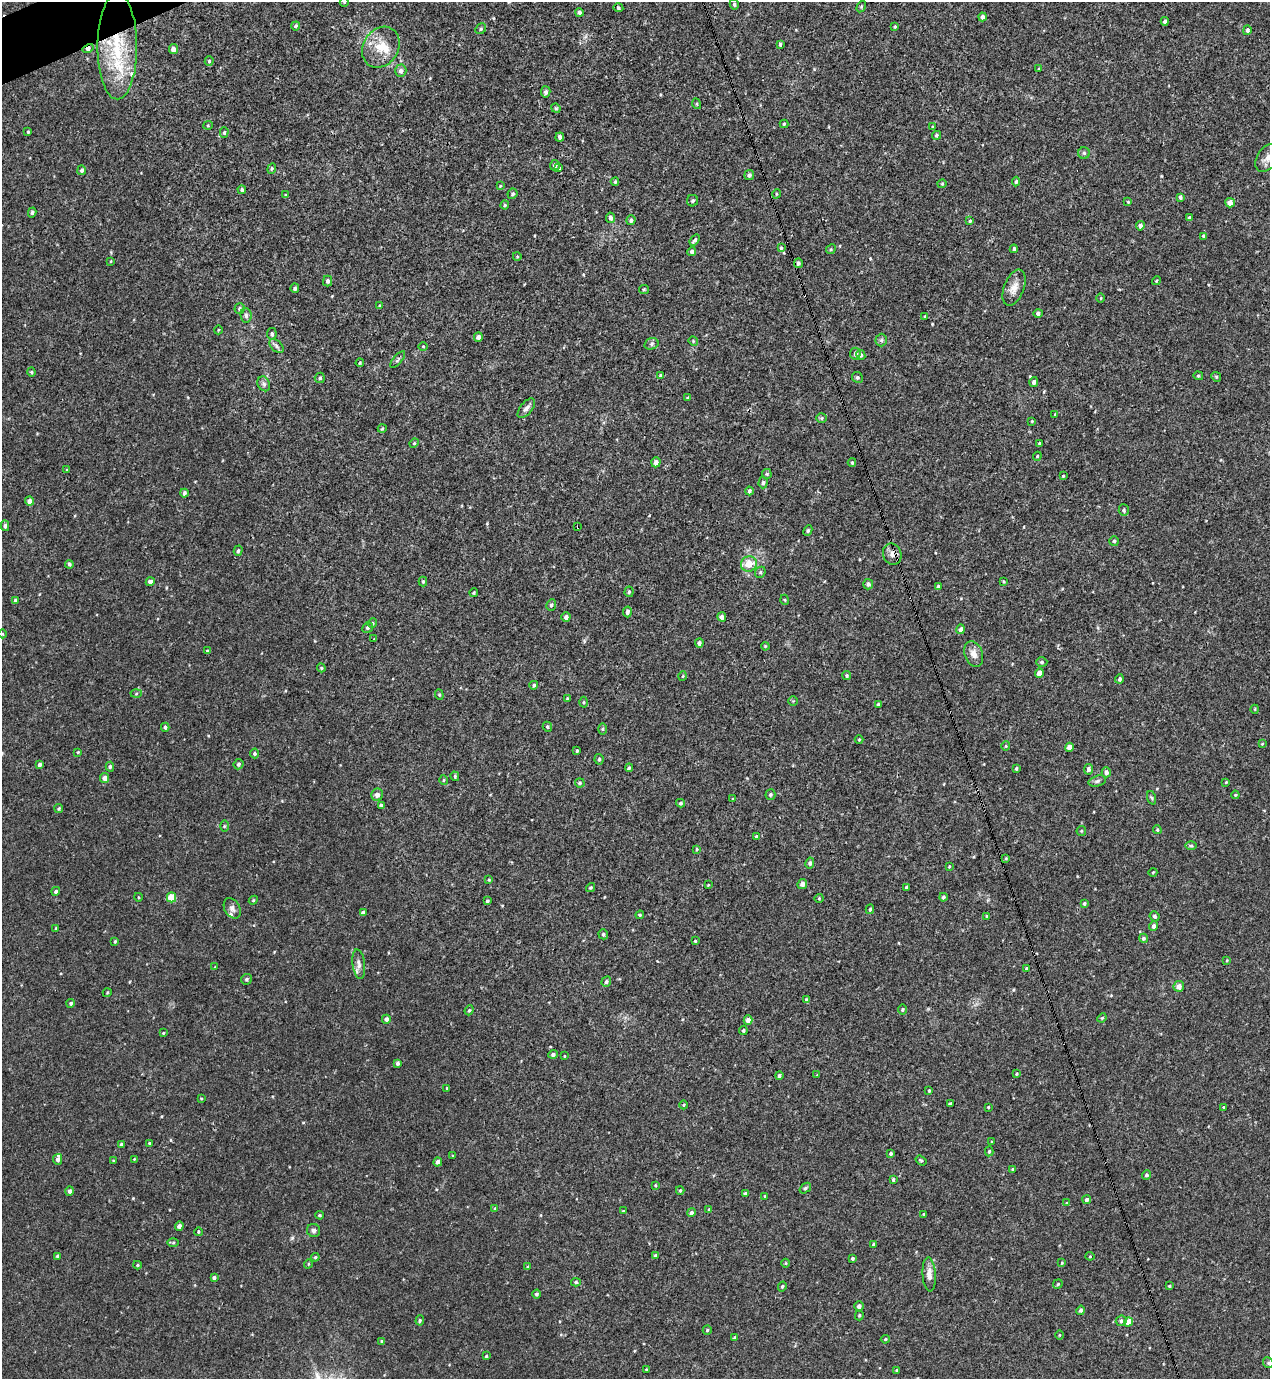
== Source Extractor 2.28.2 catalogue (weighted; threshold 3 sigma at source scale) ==
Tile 11 of 4 x 4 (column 3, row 3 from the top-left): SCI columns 2687-3954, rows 1437-2813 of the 5522 x 5568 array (HDU 1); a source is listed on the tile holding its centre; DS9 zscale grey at full resolution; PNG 1272 x 1381 px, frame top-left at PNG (2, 2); each listed source drawn as its Kron ellipse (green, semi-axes under 4 px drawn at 4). Shown black and unused: <1% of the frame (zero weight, under 3 of 4 exposures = <1% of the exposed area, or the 3 px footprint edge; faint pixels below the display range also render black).
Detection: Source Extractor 2.28.2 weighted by HDU 2 'WHT'; one run over the whole footprint, this tile lists its part. Background 0.02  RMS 0.0041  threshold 0.0185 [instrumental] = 3 sigma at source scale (4.5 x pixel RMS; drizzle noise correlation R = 1.50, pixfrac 1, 0.05/0.05 arcsec/px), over >= 5 px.
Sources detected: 327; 1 cosmic-ray / hot-pixel residue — neither listed nor drawn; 5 inside a brighter listed object's ellipse — not listed separately; the other 321 listed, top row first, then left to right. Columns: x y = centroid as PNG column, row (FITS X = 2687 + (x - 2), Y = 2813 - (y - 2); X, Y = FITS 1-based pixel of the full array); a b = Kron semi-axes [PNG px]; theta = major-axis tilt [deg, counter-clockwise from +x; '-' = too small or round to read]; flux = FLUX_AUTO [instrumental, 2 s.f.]
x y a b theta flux
344 2 5 4 - 0.48
734 4 5 4 - 0.67
861 7 6 4 58 0.48
618 8 5 4 - 0.59
579 12 4 4 - 1.1
982 17 4 3 - 1
1165 21 4 3 - 1.2
296 26 5 3 - 0.66
895 27 4 3 - 0.44
481 29 6 5 - 0.64
1247 30 5 4 - 1
780 44 4 3 - 0.63
117 46 53 20 90 28
381 47 22 17 57 8.8
88 49 6 4 30 1.7
173 49 5 4 - 2.1
209 61 4 4 - 0.56
1039 69 4 3 - 0.35
401 71 6 5 - 1.4
546 92 6 4 78 0.98
697 104 5 3 - 0.41
556 108 5 4 - 0.52
784 124 4 4 - 0.48
208 125 4 4 - 0.43
933 127 3 3 - 0.44
28 132 3 3 - 0.35
224 133 5 4 - 0.59
936 135 5 4 - 0.54
560 137 4 4 - 1.2
1084 153 5 5 - 0.71
1268 158 16 10 53 3.3
555 165 5 5 - 1.4
559 168 3 3 - 1.1
272 169 5 4 - 0.55
82 170 5 4 - 0.96
749 175 5 5 - 1.1
615 182 4 3 - 0.46
1016 182 5 3 - 0.65
942 184 4 4 - 0.44
500 186 4 3 - 0.35
242 190 4 4 - 0.68
512 194 5 4 - 0.63
776 194 5 3 - 0.33
286 195 4 3 - 0.39
1180 197 4 3 - 0.81
693 201 6 5 - 0.78
1128 202 4 3 - 0.32
1230 203 5 5 - 3.1
505 205 4 4 - 0.42
32 212 5 4 - 0.78
611 218 5 4 - 1.3
1190 218 4 3 - 1.2
631 220 5 4 - 0.93
970 221 4 3 - 0.45
1140 226 5 4 - 1.5
1203 236 3 3 - 0.43
695 240 6 4 51 0.81
781 248 3 3 - 0.37
831 249 5 4 - 0.43
1014 249 4 3 - 0.89
692 252 4 4 - 1.1
517 256 4 3 - 0.33
111 261 4 2 - 0.3
798 263 5 4 - 1.1
328 281 5 4 - 0.87
1156 281 4 3 - 0.41
295 288 4 4 - 0.87
1014 288 19 10 69 3.7
644 289 5 4 - 0.5
1101 298 5 3 - 0.36
379 306 4 2 - 0.33
239 308 5 5 - 0.83
1038 313 4 4 - 0.94
246 315 7 5 -85 0.99
925 317 4 3 - 0.44
218 330 4 3 - 0.32
272 334 6 5 - 0.86
478 337 5 4 - 1.5
881 340 6 6 - 0.85
693 341 5 4 - 0.44
651 344 7 5 15 0.97
276 346 8 5 -46 1
423 346 5 3 - 0.33
855 354 6 5 - 1.2
861 355 5 4 - 0.74
398 360 10 3 50 0.69
360 363 4 3 - 0.4
31 372 4 4 - 0.53
660 375 4 4 - 0.49
1198 376 5 4 - 0.55
857 377 5 5 - 0.73
1216 377 5 4 - 0.5
320 378 5 5 - 0.76
1034 382 5 4 - 0.97
264 384 8 6 -63 1.1
688 398 3 3 - 0.39
526 408 11 6 50 1.8
1055 414 4 3 - 0.34
821 418 5 4 - 0.56
1032 421 3 3 - 0.32
382 429 4 3 - 0.39
414 443 5 4 - 0.51
1039 443 3 3 - 0.4
1037 456 4 4 - 0.44
656 462 5 4 - 1.6
852 462 4 4 - 0.46
67 470 4 3 - 0.43
767 474 5 5 - 0.51
1063 476 3 3 - 0.42
763 483 6 4 87 0.78
749 491 4 4 - 0.72
184 493 4 3 - 0.95
29 501 4 4 - 2.1
1124 510 6 5 - 0.88
5 526 5 4 - 0.86
578 527 3 3 - 1.3
808 530 5 4 - 0.63
1114 541 5 5 - 0.68
238 551 5 4 - 0.6
892 554 11 9 -67 2.2
69 564 4 4 - 0.69
749 564 8 7 - 5.8
760 572 6 5 - 0.7
423 581 5 4 - 0.5
150 582 4 4 - 1.5
1003 582 3 2 - 0.43
868 584 5 5 - 1.1
938 587 4 3 - 0.95
629 592 5 4 - 0.57
474 593 4 3 - 0.45
15 600 4 3 - 0.5
785 600 5 3 - 0.35
551 605 6 5 - 0.86
627 612 5 4 - 1.3
566 617 4 4 - 1.4
722 617 5 4 - 1.6
372 623 5 4 - 0.55
368 628 5 5 - 0.9
961 629 5 4 - 1.5
3 634 4 3 - 0.29
374 639 3 3 - 0.25
699 643 4 4 - 1.1
765 646 4 3 - 0.35
207 651 4 3 - 0.38
974 654 13 9 -70 3
1042 662 5 4 - 0.75
321 668 4 4 - 0.48
1039 673 5 4 - 2.6
847 675 4 4 - 0.58
683 676 5 3 - 0.36
1119 679 4 4 - 0.83
534 685 4 4 - 0.68
136 694 5 3 - 0.46
439 695 5 4 - 0.53
567 699 3 3 - 0.56
793 701 4 4 - 0.41
584 702 5 3 - 0.48
878 704 4 3 - 0.55
1255 709 4 3 - 0.29
165 727 4 3 - 0.62
547 727 5 4 - 0.63
603 729 6 4 89 0.53
859 740 4 3 - 0.32
1262 744 4 3 - 0.31
1006 746 4 4 - 0.39
1069 747 4 4 - 2.9
577 751 3 3 - 0.51
78 752 4 3 - 0.34
255 753 5 4 - 0.64
599 759 5 4 - 0.66
239 764 5 5 - 0.89
39 765 4 4 - 1.1
110 767 5 4 - 0.7
629 768 4 4 - 0.61
1016 768 4 3 - 0.49
1088 769 5 4 - 1.1
1106 772 5 4 - 1.5
455 776 5 3 - 0.46
105 778 5 4 - 2.1
444 780 5 3 - 0.41
1097 781 9 5 17 0.92
1226 782 3 3 - 0.32
580 783 5 4 - 0.65
770 794 5 5 - 0.73
377 795 6 5 - 1.8
1235 795 4 4 - 0.38
1152 798 7 4 -71 0.62
733 799 4 4 - 0.44
681 803 4 3 - 0.61
381 805 4 3 - 0.5
59 808 4 4 - 0.48
224 826 6 4 89 0.47
1157 830 4 3 - 0.45
1081 831 5 4 - 0.45
756 837 4 3 - 0.46
1191 846 6 4 -1 0.6
697 849 4 3 - 0.35
1006 858 4 3 - 0.39
810 863 5 4 - 0.84
949 866 3 3 - 0.33
1153 872 4 3 - 0.34
489 880 4 3 - 0.34
802 884 5 4 - 1.8
708 885 3 3 - 0.32
906 887 4 3 - 0.41
591 888 4 4 - 0.53
56 891 4 4 - 0.84
138 897 4 3 - 0.3
172 897 5 4 - 8.3
943 897 4 3 - 0.88
819 898 4 4 - 0.41
253 900 5 4 - 0.48
487 901 3 3 - 0.58
1084 903 3 3 - 0.56
232 908 11 7 -60 1.6
870 909 5 3 - 0.57
363 913 4 4 - 1.5
640 915 4 4 - 0.48
987 916 4 4 - 0.48
1154 916 5 4 - 0.65
1153 926 5 4 - 1.3
56 928 3 3 - 0.43
603 934 5 4 - 0.74
1143 938 4 4 - 0.79
115 941 3 3 - 0.4
695 941 3 3 - 0.39
1227 960 4 4 - 0.42
359 964 15 6 -83 1.9
215 967 3 3 - 0.29
1026 968 4 3 - 0.43
246 979 5 5 - 0.74
606 982 5 4 - 0.76
1179 986 5 5 - 2.6
107 993 4 3 - 0.35
807 1000 4 4 - 0.97
71 1003 4 4 - 0.62
902 1009 5 4 - 0.66
469 1010 5 4 - 0.63
1102 1018 5 4 - 0.45
386 1019 4 4 - 1.4
748 1020 4 4 - 2.5
743 1030 4 3 - 0.6
163 1033 3 3 - 0.32
553 1054 4 4 - 0.89
564 1056 3 2 - 0.27
397 1063 4 3 - 0.97
1017 1074 4 3 - 0.39
779 1075 4 4 - 0.82
817 1075 3 3 - 0.27
447 1088 3 3 - 0.37
929 1091 3 3 - 0.5
201 1098 4 3 - 0.31
950 1104 4 3 - 0.62
684 1105 4 3 - 0.34
988 1107 3 2 - 0.32
1224 1107 3 3 - 0.37
992 1142 3 3 - 0.49
149 1143 3 3 - 0.37
121 1144 3 3 - 0.45
989 1151 5 4 - 0.61
891 1153 3 3 - 0.8
452 1156 4 2 - 0.26
58 1159 5 4 - 1.1
134 1159 3 3 - 0.3
921 1160 6 4 -35 0.6
113 1161 4 3 - 0.39
438 1162 4 4 - 1.4
1013 1169 3 3 - 0.63
1147 1175 5 4 - 0.78
893 1180 4 3 - 0.57
655 1185 4 4 - 0.38
805 1188 6 4 36 0.72
69 1191 5 4 - 0.98
680 1191 4 4 - 0.51
745 1193 4 3 - 0.77
765 1196 3 2 - 0.28
1087 1200 4 4 - 0.98
1066 1203 4 3 - 0.42
495 1208 4 2 - 0.31
709 1210 4 3 - 0.53
623 1211 3 3 - 0.33
691 1213 4 4 - 1.1
924 1214 3 3 - 0.39
319 1215 4 3 - 0.49
179 1226 4 4 - 1.6
313 1230 7 6 - 1.1
198 1232 4 3 - 0.43
173 1242 5 3 - 0.48
873 1244 4 4 - 0.61
57 1256 4 3 - 0.53
656 1256 4 4 - 1.1
1090 1256 4 4 - 0.41
315 1257 4 4 - 0.52
852 1258 3 3 - 0.66
786 1263 4 3 - 0.35
1062 1263 4 3 - 0.33
308 1264 5 3 - 0.35
137 1265 4 4 - 0.48
528 1267 4 3 - 0.53
929 1274 17 6 -87 2.7
214 1278 4 4 - 1
576 1282 5 4 - 0.6
1058 1284 5 4 - 0.5
782 1286 5 4 - 0.6
1169 1286 3 3 - 0.4
536 1294 4 4 - 0.74
859 1306 5 4 - 1.4
1081 1310 5 4 - 0.98
859 1315 5 4 - 0.53
420 1320 5 4 - 0.59
1121 1321 5 5 - 0.95
1128 1322 5 4 - 4.9
707 1330 4 4 - 0.56
1060 1335 5 3 - 0.35
735 1337 4 3 - 0.61
885 1339 4 3 - 0.44
381 1341 3 3 - 0.43
486 1356 3 3 - 0.47
1268 1363 6 5 - 0.55
646 1369 3 3 - 0.35
896 1370 4 3 - 0.48
Overlapping masked pixels (flux is a lower limit): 4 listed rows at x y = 117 46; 88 49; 578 527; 892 554
Isophote crosses this tile's border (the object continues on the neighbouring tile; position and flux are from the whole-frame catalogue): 2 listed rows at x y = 344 2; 1268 158